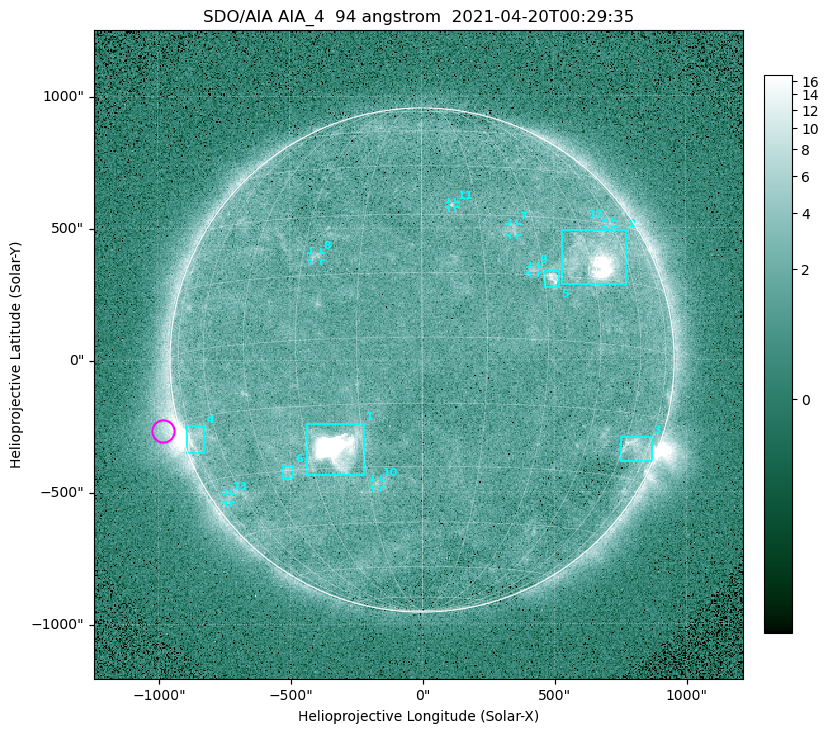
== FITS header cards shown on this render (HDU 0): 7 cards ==
TELESCOP= 'SDO/AIA '
INSTRUME= 'AIA_4   '
WAVELNTH=                   94
WAVEUNIT= 'angstrom'
DATE-OBS= '2021-04-20T00:29:35.12'
CTYPE1  = 'HPLN-TAN'
CTYPE2  = 'HPLT-TAN'

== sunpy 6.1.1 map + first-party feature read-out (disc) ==
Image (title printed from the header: SDO/AIA AIA_4  94 angstrom  2021-04-20T00:29:35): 512 x 512 px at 4.8 arcsec/px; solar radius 955 arcsec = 199 px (full disc in frame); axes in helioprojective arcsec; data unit not stated in the header (colour bar unlabelled)
Orientation: roll -0.138 deg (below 1 deg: not rotated)
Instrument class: DISC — disc imager (sunpy class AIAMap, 94 A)
Bright regions (active regions / flare kernels): reference = the median radial profile (limb darkening/brightening removed); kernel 5 px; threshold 5 sigma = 2.43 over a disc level ~1.72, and >= 1.15x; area >= 9 px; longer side >= 5 px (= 24 arcsec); searched inside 0.97 R_sun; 13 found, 13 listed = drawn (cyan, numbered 1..; 7 of them under ~33 arcsec drawn as corner ticks so the feature stays visible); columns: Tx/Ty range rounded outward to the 10 arcsec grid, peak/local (2 s.f.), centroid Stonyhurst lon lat
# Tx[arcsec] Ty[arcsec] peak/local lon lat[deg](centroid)
1 -440..-220 -440..-240 474 -22 -25
2 530..780 280..490 31 +47 +20
3 750..870 -390..-290 4.3 +67 -22
4 -900..-820 -350..-250 7.3 -72 -19
5 460..520 270..340 5.9 +32 +15
6 -530..-490 -450..-400 3 -38 -30
7 330..370 470..520 3 +24 +26
8 -420..-380 380..410 3 -27 +20
9 410..440 330..360 3.1 +27 +16
10 -190..-160 -480..-450 3 -13 -34
11 100..130 580..600 2.8 +8 +33
12 700..730 500..530 2.4 +58 +30
13 -750..-720 -540..-500 2.3 -69 -35
Off-limb structures (1.02-1.3 R_sun): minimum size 50 px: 7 found; the strongest spans PA ~90..115 deg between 1.02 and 1.2 R_sun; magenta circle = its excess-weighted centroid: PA ~105 deg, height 1.06 R_sun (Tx ~-980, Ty ~-270 arcsec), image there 4.7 x the reference